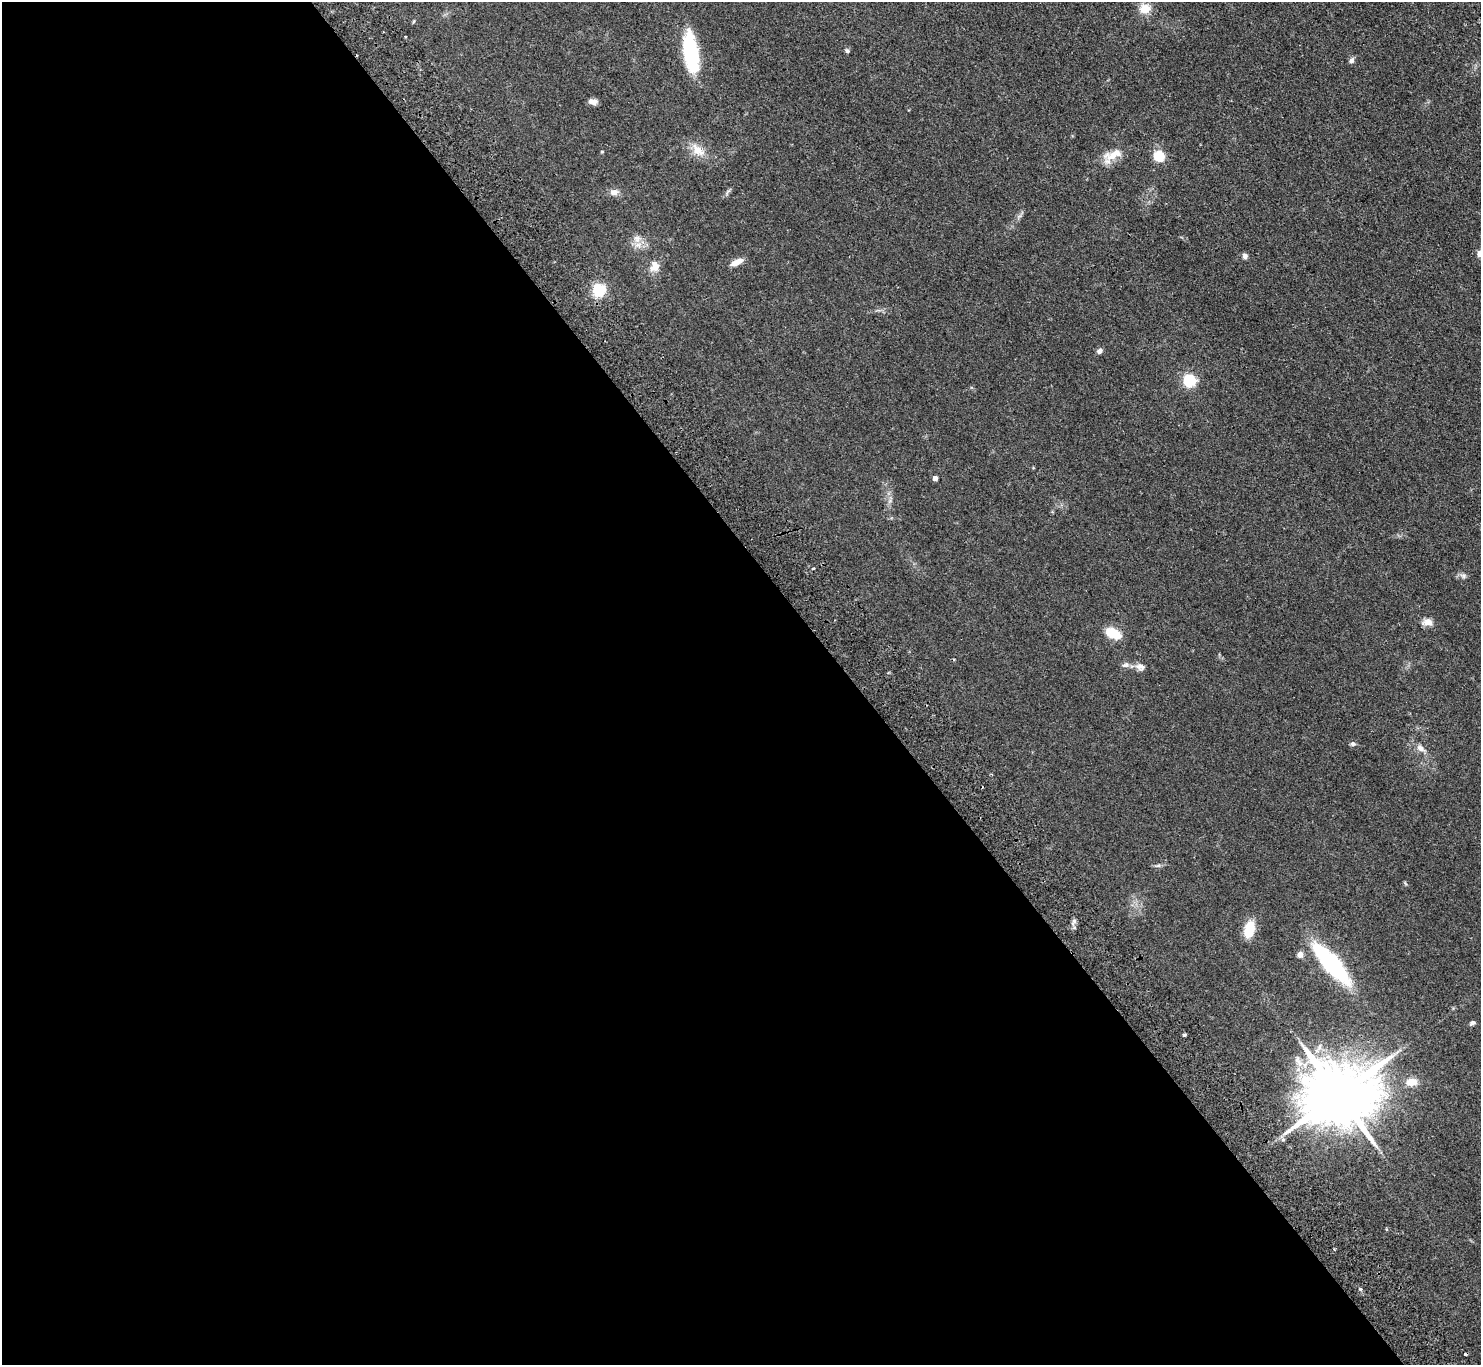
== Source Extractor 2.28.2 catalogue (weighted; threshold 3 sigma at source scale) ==
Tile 9 of 4 x 4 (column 1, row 3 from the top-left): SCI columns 49-1527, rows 1699-3061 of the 6014 x 5985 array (HDU 1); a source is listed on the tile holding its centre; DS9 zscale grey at full resolution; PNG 1483 x 1367 px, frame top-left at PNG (2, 2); no overlay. Shown black and unused: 58% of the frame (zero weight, under 2 of 3 exposures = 3% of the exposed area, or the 3 px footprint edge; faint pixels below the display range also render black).
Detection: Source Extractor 2.28.2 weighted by HDU 2 'WHT'; one run over the whole footprint, this tile lists its part. Background 0.0514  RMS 0.0075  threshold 0.0337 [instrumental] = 3 sigma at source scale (4.5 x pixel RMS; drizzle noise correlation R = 1.50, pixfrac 1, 0.05/0.05 arcsec/px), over >= 5 px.
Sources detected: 40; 3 cosmic-ray / hot-pixel residue — not listed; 1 inside a brighter listed object's ellipse — not listed separately; the other 36 listed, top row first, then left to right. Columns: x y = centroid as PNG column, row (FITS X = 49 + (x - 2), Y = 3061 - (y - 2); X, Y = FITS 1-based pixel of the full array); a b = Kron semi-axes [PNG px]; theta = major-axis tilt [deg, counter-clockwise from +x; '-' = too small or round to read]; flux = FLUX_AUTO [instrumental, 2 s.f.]
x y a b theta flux
1145 9 14 12 9 8.6
414 21 6 3 70 0.7
847 51 6 5 - 1.3
691 52 40 13 -82 49
1352 60 8 6 65 2.1
593 102 8 5 -10 4.5
698 150 22 11 -45 9.7
1113 156 19 12 -6 10
1159 157 5 5 - 52
614 192 11 8 3 3.8
637 239 11 11 - 5.5
1245 256 7 6 - 2.2
737 262 14 6 26 6.5
655 266 14 11 81 7.3
599 290 13 13 - 20
1099 351 6 6 - 2.6
1189 381 5 5 - 95
935 478 4 4 - 4.6
813 568 3 3 - 1
1463 576 8 6 -22 2
1427 622 12 8 3 5
1113 633 14 8 -27 20
1125 665 11 6 13 2.7
1140 667 13 9 -30 3.7
1353 744 7 6 - 1.6
1420 748 12 8 -33 4.1
1158 866 8 4 8 1.5
1074 921 7 5 47 1.8
1249 929 14 9 76 20
1300 955 4 4 - 8.6
1331 963 28 9 -49 160
1472 1023 6 5 - 1.7
1184 1035 4 3 - 3.3
1412 1082 14 9 3 7.8
1339 1095 19 16 22 7200
1283 1140 6 4 1 1.3